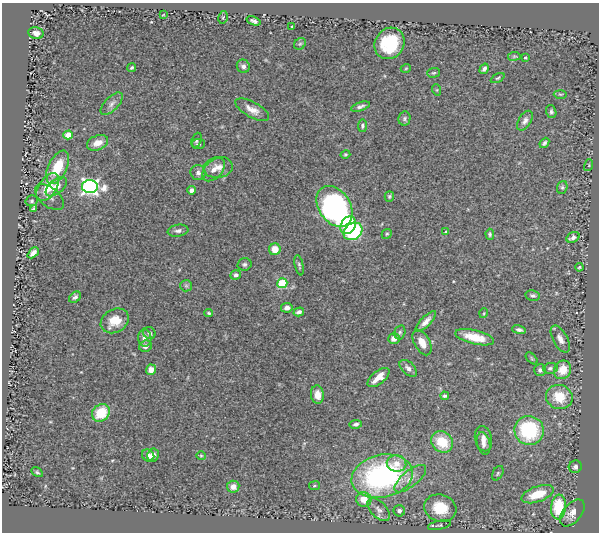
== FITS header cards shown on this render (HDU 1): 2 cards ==
NAXIS1  =                  597
NAXIS2  =                  530

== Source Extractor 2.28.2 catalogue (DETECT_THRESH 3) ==
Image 597 x 530 px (HDU 1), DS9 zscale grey, 1 PNG px = 1 image px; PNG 601 x 534 px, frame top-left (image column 1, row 530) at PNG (2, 3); each listed source drawn as its Kron ellipse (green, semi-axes under 4 px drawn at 4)
Background 1.27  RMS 0.033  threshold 0.1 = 3 sigma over >= 5 px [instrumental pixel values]
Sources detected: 112; all 112 listed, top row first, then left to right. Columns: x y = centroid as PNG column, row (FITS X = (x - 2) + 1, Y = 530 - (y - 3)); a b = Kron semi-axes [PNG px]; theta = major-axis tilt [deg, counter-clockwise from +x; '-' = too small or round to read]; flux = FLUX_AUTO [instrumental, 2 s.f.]
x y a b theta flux
163 15 3 2 - 1.1
223 17 6 4 78 3.1
254 21 7 4 -20 6.3
292 27 3 2 - 1.4
36 33 8 6 -13 12
390 43 16 14 54 100
300 44 6 5 - 3.9
514 56 6 4 7 2.9
525 57 3 3 - 2.2
243 66 7 6 - 7.7
132 67 4 4 - 3.5
406 68 5 3 - 2
484 69 5 4 - 6.1
434 73 6 4 3 3.2
498 78 7 4 27 3.3
437 90 6 3 -72 2
560 94 6 3 -1 2.8
112 104 14 7 46 12
360 107 10 4 19 6
252 110 19 7 -28 21
551 112 6 5 - 4.5
404 118 7 6 - 4.8
525 121 11 6 58 9
362 126 6 4 82 3.8
68 135 4 4 - 44
196 140 8 5 69 3.7
97 143 11 7 21 24
544 143 5 4 - 4.3
198 144 7 5 6 5.6
345 154 5 4 - 3.1
589 165 6 4 73 2.7
58 167 18 9 64 63
218 167 14 10 9 20
214 170 13 8 48 18
198 173 7 7 - 7.7
48 187 16 8 56 47
56 187 12 7 41 26
90 187 8 6 -1 860
562 187 6 5 - 4
191 190 4 4 - 9.6
389 196 5 4 - 3.3
49 197 17 9 -39 14
32 201 6 5 - 4
334 206 22 15 -55 590
34 209 4 3 - 2.8
348 225 9 7 61 66
178 231 10 6 8 7.6
353 231 10 8 36 210
446 232 3 2 - 2
387 234 5 4 - 3.1
490 234 5 4 - 3.9
573 237 7 5 29 9.2
275 249 6 6 - 30
33 253 6 4 43 11
244 264 7 6 - 5.5
299 265 10 4 -78 4.2
579 267 4 3 - 2.7
236 275 5 4 - 8.6
282 283 5 4 - 97
186 286 6 5 - 4.2
533 295 7 5 -11 5.4
75 297 7 5 39 5.8
287 308 6 5 - 9.9
299 312 5 4 - 7.3
209 313 4 3 - 2.6
484 313 5 3 - 1.9
115 321 15 11 31 38
426 321 14 5 46 13
519 330 7 4 -11 5.7
400 332 7 5 75 4
149 333 6 5 - 5.1
475 337 20 7 -13 44
145 338 9 6 -86 14
394 338 6 5 - 15
560 339 15 7 -62 15
422 342 14 7 -61 23
145 346 6 5 - 10
532 358 7 4 -46 2.9
408 368 10 6 -43 8.8
550 368 7 5 11 4.7
151 370 5 5 - 20
540 370 6 6 - 6.8
563 370 9 8 - 32
378 377 13 6 39 27
317 395 9 6 -84 20
445 396 4 3 - 3.6
559 397 13 12 - 53
101 413 9 8 - 64
356 424 6 4 9 5.4
529 430 15 14 - 170
483 439 13 8 -77 14
442 442 12 10 -40 63
483 444 12 6 -77 11
153 455 6 6 - 11
148 456 7 5 -50 11
201 456 4 4 - 2.3
397 464 10 8 -12 23
575 467 6 6 - 6.3
37 472 6 4 -30 3.5
498 473 8 5 61 3.8
382 476 31 21 12 440
410 479 19 8 39 22
314 486 5 3 - 2.6
233 487 6 6 - 14
537 494 17 8 19 52
364 499 7 7 - 27
559 507 12 7 84 95
440 508 16 13 -16 65
379 510 14 8 -46 12
399 511 6 5 - 5.7
572 513 16 9 50 22
439 525 12 4 11 4.8